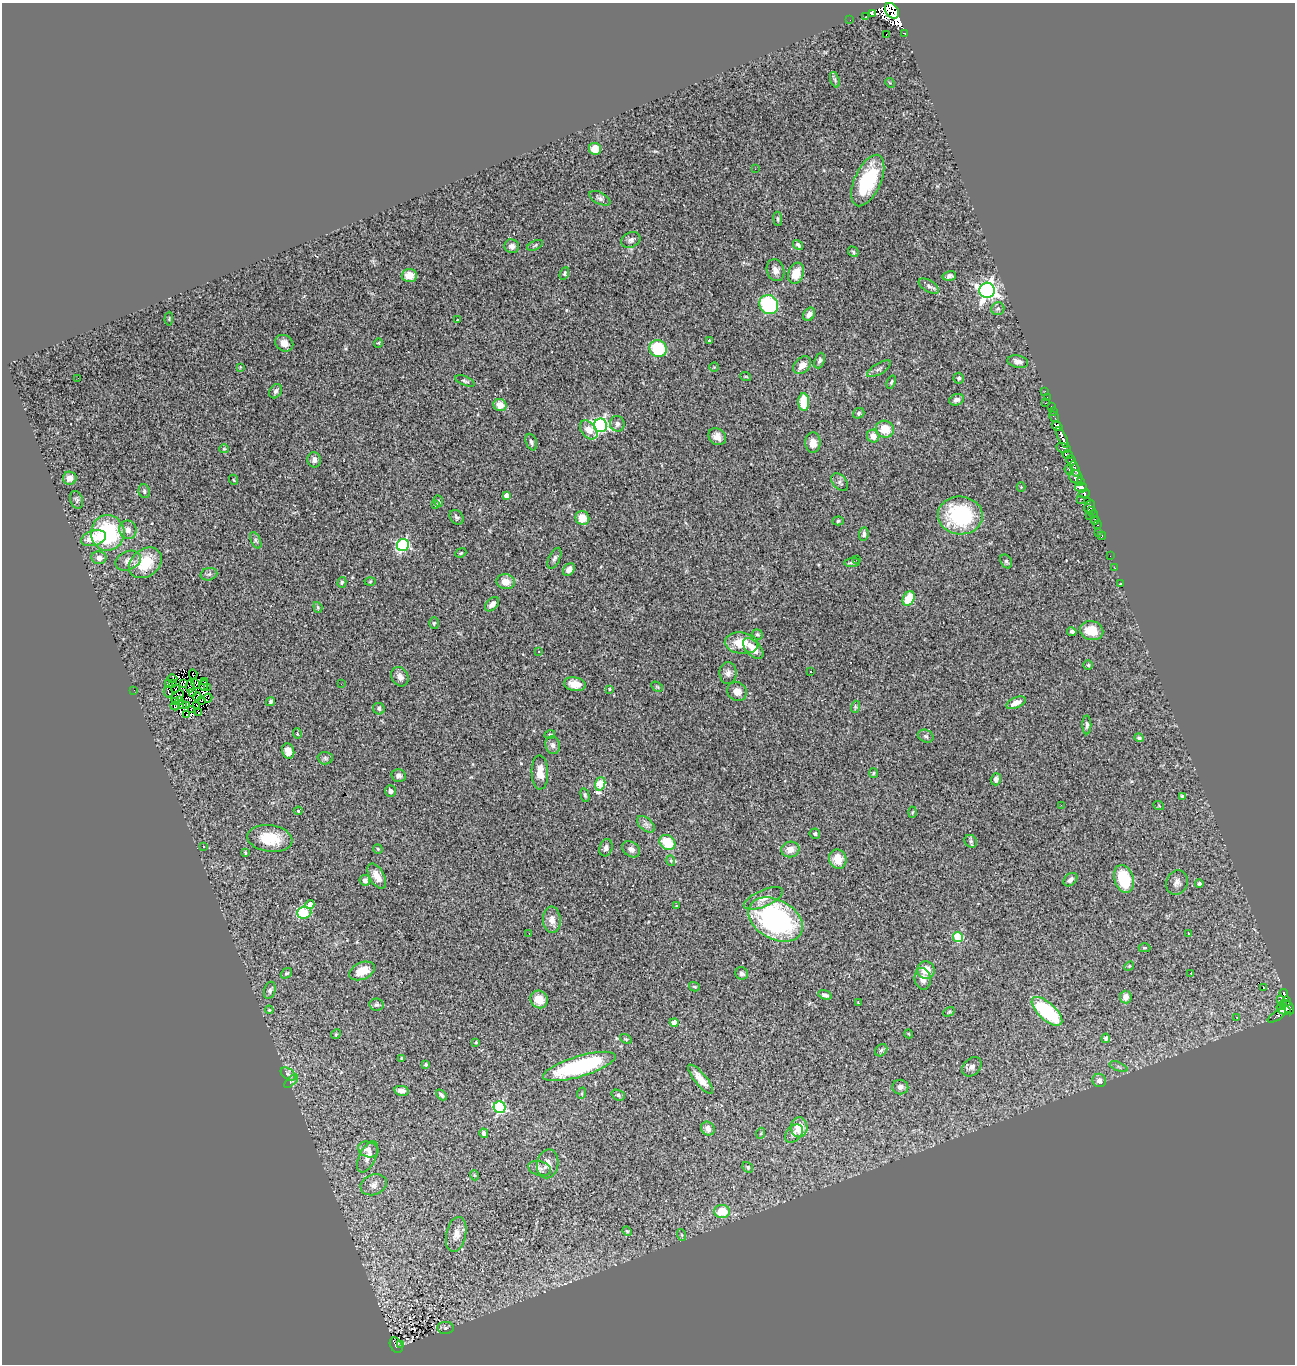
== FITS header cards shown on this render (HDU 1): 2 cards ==
NAXIS1  =                 1293
NAXIS2  =                 1362

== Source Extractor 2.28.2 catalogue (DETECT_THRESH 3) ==
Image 1293 x 1362 px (HDU 1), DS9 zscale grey, 1 PNG px = 1 image px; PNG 1297 x 1366 px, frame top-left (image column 1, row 1362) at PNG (2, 3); each listed source drawn as its Kron ellipse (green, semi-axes under 4 px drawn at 4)
Background 0.97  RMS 0.072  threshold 0.215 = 3 sigma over >= 5 px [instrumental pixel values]
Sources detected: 294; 6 with non-positive FLUX_AUTO (blend fragments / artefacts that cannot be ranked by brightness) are neither listed nor drawn; the other 288 listed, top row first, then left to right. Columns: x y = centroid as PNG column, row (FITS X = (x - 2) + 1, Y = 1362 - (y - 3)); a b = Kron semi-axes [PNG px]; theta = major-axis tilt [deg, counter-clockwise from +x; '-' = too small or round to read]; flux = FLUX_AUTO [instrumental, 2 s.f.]
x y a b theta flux
892 11 8 6 -54 46000
873 14 3 3 - 5400
866 17 3 2 - 6.7
850 20 2 2 - 5.9
904 33 4 3 - 100
886 35 2 2 - 3.1
835 80 8 4 -72 9.9
890 83 5 4 - 4.8
595 149 6 6 - 69
755 169 2 2 - 15
868 180 27 13 66 300
600 198 11 6 -28 14
778 219 7 4 -83 7.3
631 240 10 7 23 18
535 245 8 4 25 9.2
798 245 6 3 -50 11
512 246 7 7 - 24
853 252 6 4 -48 6.9
775 270 11 8 -72 30
564 273 7 4 68 7
796 273 11 7 70 86
409 275 8 6 3 60
949 276 7 4 12 13
929 286 11 5 -32 18
987 290 8 7 - 2300
769 305 10 9 - 480
998 309 6 6 - 12
809 314 7 5 55 22
169 319 7 3 85 4.3
457 320 3 3 - 5.5
709 341 4 3 - 9.3
284 343 9 8 - 31
378 343 4 4 - 4.8
658 349 9 8 - 240
819 361 8 5 69 11
1018 362 10 6 -12 24
802 365 10 7 43 45
240 367 3 3 - 4.1
714 367 4 4 - 5.4
879 369 13 5 31 16
746 377 5 3 - 4.4
78 378 2 2 - 33
959 378 5 5 - 8.6
465 381 10 4 -22 9.8
891 382 7 3 71 7.4
276 391 8 6 58 14
1045 391 3 2 - 10
1047 397 2 2 - 10
956 400 7 5 20 20
804 402 9 5 -88 130
1045 403 3 2 - 22
500 405 6 6 - 52
1051 406 3 2 - 8.6
1053 412 3 3 - 14
859 413 6 5 - 8.5
1054 417 6 3 -60 14
617 424 8 7 - 18
600 425 7 6 - 1100
1057 426 6 4 -34 590
885 429 9 8 - 89
589 430 11 7 -50 72
873 436 6 6 - 41
717 437 9 8 - 35
1062 438 11 4 -64 540
531 442 8 5 -69 12
813 443 10 7 -90 46
1064 448 7 5 -13 110
224 449 5 4 - 5.3
1068 455 5 3 - 81
314 460 7 7 - 23
1071 460 5 4 - 180
1075 469 8 3 -71 200
1069 470 5 3 - 52
1076 477 7 6 - 510
70 478 7 6 - 36
234 480 5 3 - 4
840 482 10 6 -49 16
1080 482 4 3 - 61
1021 487 4 4 - 4.2
1081 488 6 5 - 580
144 491 7 5 -69 12
1084 494 6 4 20 90
506 496 4 4 - 27
1081 499 3 2 - 38
76 500 9 6 -71 12
438 501 6 4 -67 7.5
1088 502 3 3 - 110
436 505 4 4 - 9.1
1090 506 7 5 67 140
1092 510 3 3 - 72
1093 514 4 2 - 5.2
960 515 22 19 -4 470
1089 515 3 2 - 31
457 517 8 6 -51 11
582 518 7 6 - 69
1095 520 4 3 - 190
838 521 6 4 4 7.8
1098 525 3 3 - 19
128 530 9 8 - 29
1098 532 4 3 - 19
108 533 18 16 87 410
864 534 7 4 85 13
1102 536 4 3 - 36
93 538 13 7 16 98
256 540 9 4 -65 12
403 545 6 6 - 630
461 553 6 4 22 6.2
1110 556 2 2 - 4.6
99 558 7 6 - 27
554 558 11 5 66 15
856 560 3 3 - 16
128 561 13 9 23 36
1006 561 7 5 -60 11
145 563 18 13 37 140
852 563 8 4 5 11
1115 568 2 2 - 19
569 570 7 5 51 24
209 574 8 6 13 12
342 582 5 4 - 7.8
370 582 5 3 - 4.7
506 582 9 7 -9 50
1120 584 3 2 - 3.4
909 598 8 5 63 120
492 604 8 5 47 25
318 607 5 4 - 5.6
434 623 6 5 - 6.6
1092 631 11 9 -13 98
1072 632 5 4 - 13
757 634 5 4 - 9.1
741 643 17 10 -8 100
753 649 13 7 -46 68
539 652 3 2 - 2.7
1088 665 4 4 - 6.7
810 671 2 2 - 4.9
728 673 11 8 89 24
193 674 5 2 - 2.1
400 677 10 8 -61 25
172 679 5 4 - 8.9
205 681 3 2 - 6
172 683 3 2 - 3.6
169 684 3 2 - 4.9
183 684 3 2 - 11
195 684 5 2 - 5.4
341 684 3 2 - 4.7
575 684 11 7 -10 52
190 686 6 2 83 3.9
204 686 5 2 - 2.5
207 687 3 2 - 7.4
657 687 6 4 -33 6.9
176 689 3 2 - 5.8
609 689 3 2 - 3.9
134 690 2 2 - 14
168 692 5 2 - 3.2
192 692 3 2 - 3.4
737 692 10 9 - 38
177 697 7 4 43 2.3
197 697 4 2 - 6.1
208 698 4 2 - 11
179 700 3 2 - 4.2
202 701 3 2 - 6.2
176 702 3 2 - 7.3
271 702 5 4 - 9
1016 703 10 5 24 40
182 705 3 2 - 4.8
187 705 3 2 - 3.9
175 706 4 3 - 0.72
197 706 3 2 - 3.4
855 707 6 4 73 6.7
192 709 4 2 - 3.8
379 709 6 5 - 12
198 712 4 2 - 8.2
187 715 3 2 - 17
1087 725 9 4 90 13
297 733 5 4 - 5.8
550 734 5 3 - 4.5
926 736 8 6 -24 13
1139 738 5 4 - 11
553 745 9 7 -73 18
288 751 8 6 -78 31
325 758 7 6 - 11
540 772 17 8 -88 54
874 773 5 3 - 5.1
398 776 7 6 - 15
996 779 6 5 - 16
600 784 7 5 72 230
390 791 6 5 - 13
585 795 7 4 -76 8.6
1183 797 4 4 - 12
1061 805 3 2 - 5.9
1159 806 5 3 - 4
298 811 4 3 - 5.1
912 812 5 3 - 5.3
646 824 10 6 -40 19
815 834 5 5 - 9.7
270 838 22 13 -8 160
971 841 7 5 -45 11
667 842 8 7 - 140
204 846 3 3 - 6.5
606 848 9 6 72 17
378 849 4 4 - 6
631 849 9 7 -34 19
790 849 9 8 - 39
245 853 3 2 - 4.9
838 859 10 8 -70 71
671 861 5 3 - 5.3
377 876 14 7 -60 48
1124 879 14 9 -72 200
365 880 5 5 - 17
1070 880 8 5 41 19
1177 883 12 10 65 28
1199 884 4 4 - 11
763 898 21 8 23 48
310 905 5 4 - 35
676 906 2 2 - 3.9
304 913 7 6 - 280
552 920 13 9 -86 36
776 920 29 19 -29 920
529 933 2 2 - 2.6
1189 933 4 3 - 7.4
958 937 5 5 - 240
1145 948 6 4 0 6.5
1129 966 5 4 - 5.7
926 970 9 8 - 69
362 971 13 8 23 83
286 973 6 4 39 7.7
742 973 6 6 - 14
1191 973 3 2 - 7
923 979 11 8 -82 38
694 987 5 4 - 7.8
1264 988 4 3 - 13
270 990 9 5 74 13
1284 993 4 3 - 54
825 995 7 4 -17 15
1126 997 6 6 - 30
539 999 9 8 - 71
1281 999 3 2 - 9
1286 1001 5 3 - 17
858 1003 3 2 - 4.2
377 1005 7 6 - 10
1283 1005 3 3 - 59
1288 1007 7 4 -57 84
1284 1009 7 5 -24 200
269 1010 4 3 - 5.1
1047 1011 19 8 -42 390
949 1012 6 4 29 6.1
1277 1016 10 4 33 32
1237 1017 3 2 - 3.8
674 1023 4 4 - 51
336 1034 5 4 - 5.3
909 1034 4 3 - 3.5
1106 1038 4 4 - 14
626 1039 6 4 -33 6.4
476 1042 4 3 - 5.3
881 1050 7 5 44 10
401 1058 3 3 - 6.5
426 1065 4 4 - 7.6
579 1066 38 10 17 490
972 1067 11 8 46 22
1118 1067 9 3 -21 9
288 1074 8 5 -35 15
700 1079 18 6 -50 51
1099 1080 7 6 - 27
291 1081 8 3 45 7.4
900 1087 8 7 - 19
402 1091 7 5 -10 23
582 1093 6 4 71 6.6
441 1095 6 3 -45 9.7
618 1095 7 5 -21 10
500 1107 6 6 - 630
799 1127 10 8 -87 81
708 1129 7 6 - 30
484 1133 5 4 - 16
761 1133 5 3 - 5.2
794 1134 10 7 48 24
368 1149 10 7 -18 24
368 1157 17 8 64 34
548 1164 14 10 79 37
748 1167 6 4 -47 7.6
540 1168 12 7 -14 18
474 1175 5 3 - 4
374 1185 13 10 21 31
722 1211 8 6 0 120
627 1231 5 4 - 5.2
456 1234 17 10 78 43
682 1235 6 4 -71 7.4
445 1328 8 6 2 10
396 1345 8 6 -60 78
401 1345 3 3 - 14
At the frame edge (FLAGS 8, measured only in part): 1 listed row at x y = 892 11
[6 non-positive-flux detections neither listed nor drawn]